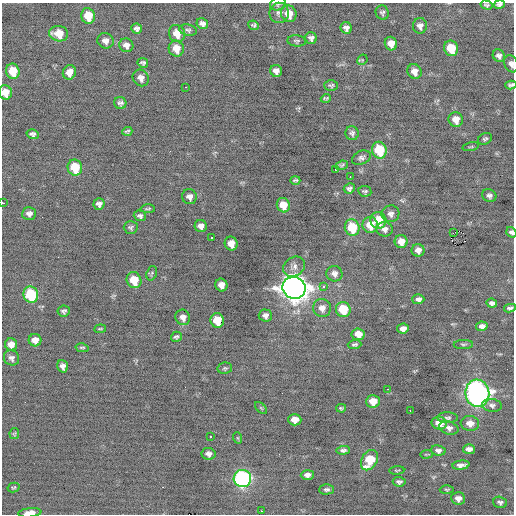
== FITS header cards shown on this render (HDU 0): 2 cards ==
NAXIS1  =                  512 / Axis length
NAXIS2  =                  512 / Axis length

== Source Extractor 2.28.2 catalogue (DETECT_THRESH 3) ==
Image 512 x 512 px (HDU 0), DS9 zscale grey, 1 PNG px = 1 image px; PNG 516 x 516 px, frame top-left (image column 1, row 512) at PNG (2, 3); each listed source drawn as its Kron ellipse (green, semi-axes under 4 px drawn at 4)
Background -0.232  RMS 0.93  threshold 2.79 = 3 sigma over >= 5 px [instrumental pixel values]
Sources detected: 137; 1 with non-positive FLUX_AUTO (blend fragments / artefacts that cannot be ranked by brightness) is neither listed nor drawn; the other 136 listed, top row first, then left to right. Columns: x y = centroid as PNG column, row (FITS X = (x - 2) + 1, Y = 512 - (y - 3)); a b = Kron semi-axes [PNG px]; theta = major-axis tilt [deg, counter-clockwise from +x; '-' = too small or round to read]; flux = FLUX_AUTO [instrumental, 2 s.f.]
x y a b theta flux
278 4 8 6 21 170
499 4 6 4 12 160
487 5 6 4 -14 110
279 13 10 9 - 290
382 13 7 6 - 150
289 14 8 7 - 930
88 16 8 7 - 1400
202 24 6 5 - 260
254 25 5 4 - 120
420 26 7 7 - 290
346 28 6 5 - 250
137 29 5 5 - 200
188 30 9 5 -10 150
177 33 9 8 - 930
59 34 9 7 -11 1000
311 38 6 5 - 220
105 41 8 7 - 330
297 41 9 5 -5 130
391 44 7 6 - 560
126 45 7 6 - 320
451 48 8 7 - 1900
176 49 8 7 - 780
499 56 7 5 -53 220
362 60 5 4 - 77
143 63 5 4 - 130
511 64 9 6 -69 240
13 71 8 7 - 1400
276 71 6 6 - 300
414 71 8 6 -62 480
69 72 7 6 - 430
141 78 9 7 -50 350
331 85 7 5 0 120
511 85 5 4 - 140
185 87 2 2 - 51
5 92 7 6 - 810
326 98 5 4 - 100
120 103 6 6 - 190
456 119 7 7 - 630
127 131 5 3 - 100
352 133 7 6 - 180
32 134 6 5 - 180
485 139 7 5 26 130
471 147 8 3 13 69
379 150 8 7 - 2600
361 158 10 6 23 220
342 165 6 4 20 110
75 168 8 7 - 2000
336 169 3 2 - 410
350 177 3 2 - 210
295 180 5 4 - 91
349 188 5 5 - 160
365 191 6 5 - 120
489 195 7 6 - 200
189 197 7 7 - 310
3 203 3 3 - 950
99 204 5 5 - 240
283 205 7 6 - 1000
148 209 7 3 0 93
29 214 7 6 - 270
390 214 9 8 - 290
140 216 6 5 - 170
378 220 8 8 - 1500
370 225 8 7 - 1000
201 226 6 6 - 370
131 227 7 6 - 140
352 228 8 7 - 2400
385 229 8 7 - 270
511 232 5 4 - 190
453 233 3 2 - 48
212 237 2 2 - 54
401 242 6 6 - 570
231 243 7 6 - 630
418 250 6 6 - 370
294 267 12 9 32 320
152 273 7 5 72 99
334 274 8 7 - 290
134 280 8 7 - 1400
221 285 6 6 - 490
323 287 3 3 - 420
294 288 11 11 - 69000
31 295 8 7 - 3500
418 299 6 5 - 240
492 303 5 4 - 180
322 308 9 9 - 420
510 308 6 4 9 150
343 309 7 7 - 1900
64 311 6 5 - 140
265 315 6 6 - 250
183 317 8 7 - 390
217 320 7 6 - 1500
482 326 6 4 11 240
403 328 6 5 - 320
100 329 6 4 5 74
358 334 6 6 - 710
176 337 6 5 - 130
35 340 6 6 - 550
11 344 6 6 - 470
354 344 7 4 2 130
463 345 10 4 2 120
82 348 6 4 -12 100
12 358 8 7 - 220
63 366 6 5 - 280
225 368 7 5 10 110
388 389 3 2 - 220
477 393 13 12 - 27000
373 401 7 6 - 890
492 405 10 6 -6 210
261 408 7 4 -45 89
341 408 5 3 - 92
410 410 2 2 - 52
448 418 10 5 0 150
295 420 6 6 - 630
439 423 7 6 - 800
470 423 9 7 -6 530
449 428 10 6 -19 260
14 434 5 4 - 84
210 436 3 2 - 590
238 438 6 3 -71 70
469 449 6 5 - 320
343 450 7 4 1 170
438 450 7 5 -8 220
208 454 7 5 -7 270
426 454 6 2 5 55
369 460 11 7 60 1800
461 465 8 4 7 290
397 470 7 3 4 66
307 475 6 5 - 300
242 478 9 8 - 13000
399 482 6 4 -4 160
14 487 6 4 13 94
327 489 7 5 0 160
447 490 7 4 2 81
458 498 7 6 - 340
500 502 7 5 -16 170
261 511 2 2 - 310
30 513 11 4 6 560
At the frame edge (FLAGS 8, measured only in part): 9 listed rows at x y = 278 4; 499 4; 511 64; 511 85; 5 92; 3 203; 511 232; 510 308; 30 513
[1 non-positive-flux detection neither listed nor drawn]